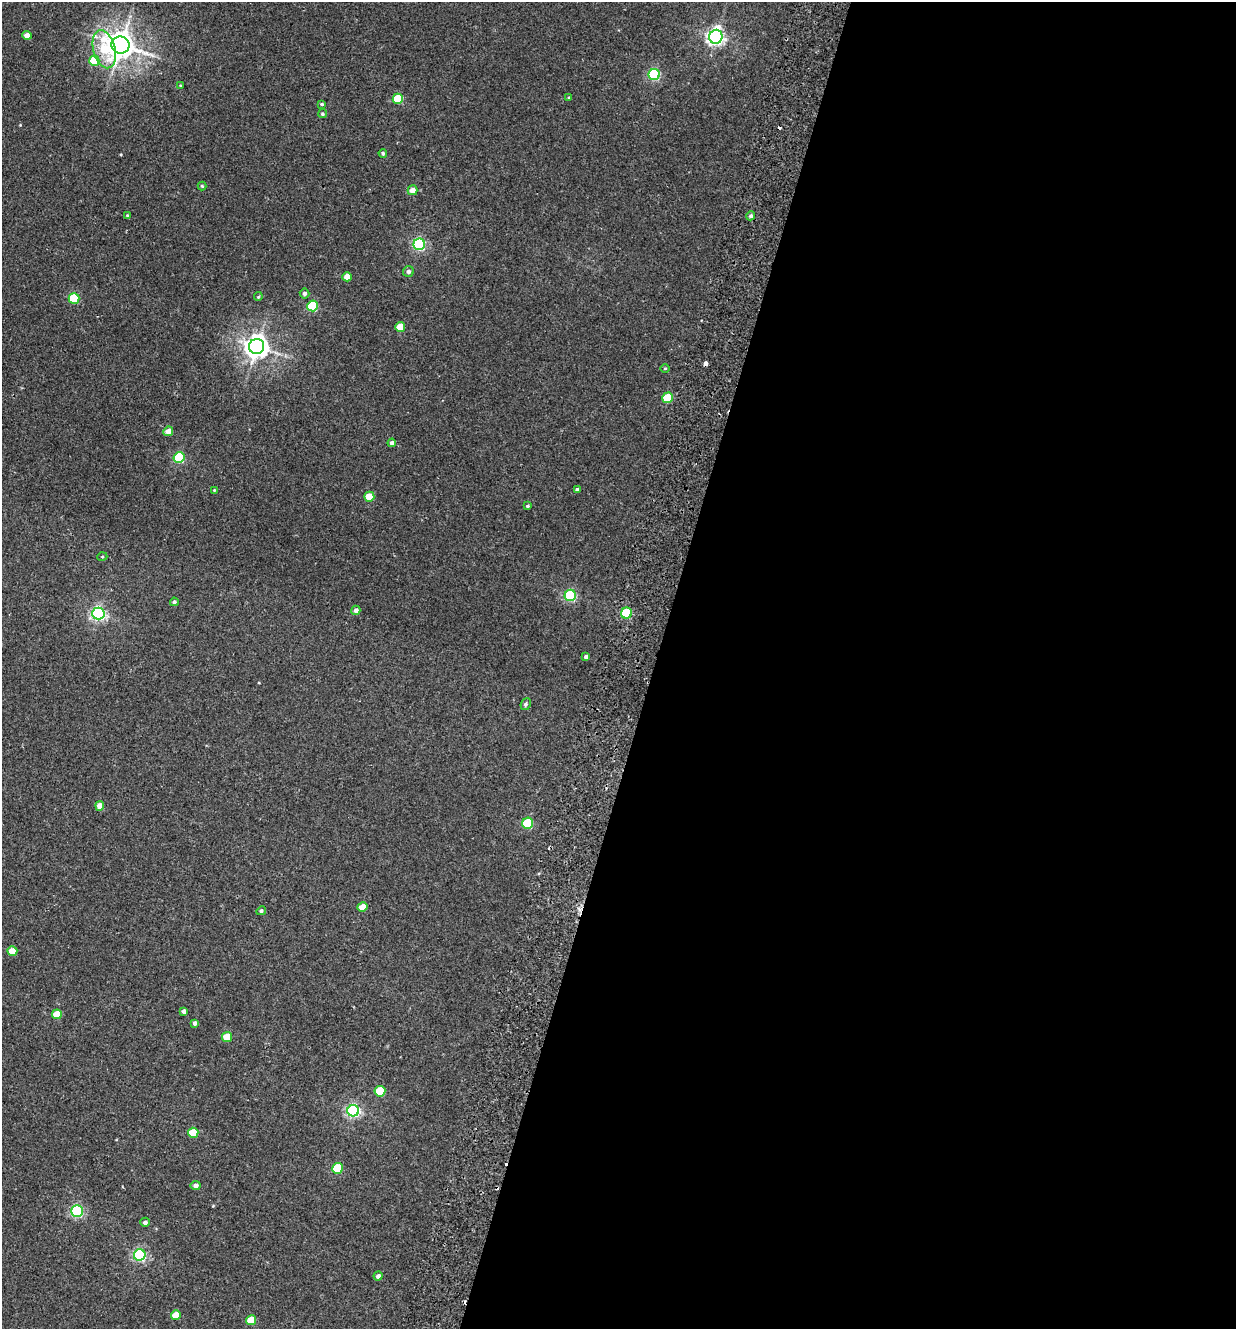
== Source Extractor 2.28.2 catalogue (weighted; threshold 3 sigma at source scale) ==
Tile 12 of 4 x 4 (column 4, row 3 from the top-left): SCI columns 4018-5251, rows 1350-2676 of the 5438 x 5356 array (HDU 1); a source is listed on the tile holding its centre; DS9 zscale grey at full resolution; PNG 1238 x 1331 px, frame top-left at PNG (2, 2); each listed source drawn as its Kron ellipse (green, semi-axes under 4 px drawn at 4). Shown black and unused: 47% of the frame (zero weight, under 2 of 3 exposures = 3% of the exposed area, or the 3 px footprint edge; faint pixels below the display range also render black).
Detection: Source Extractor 2.28.2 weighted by HDU 2 'WHT'; one run over the whole footprint, this tile lists its part. Background 0.026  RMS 0.0068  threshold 0.0307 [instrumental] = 3 sigma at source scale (4.5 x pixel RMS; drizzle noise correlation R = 1.50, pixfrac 1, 0.05/0.05 arcsec/px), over >= 5 px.
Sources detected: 67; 5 cosmic-ray / hot-pixel residue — neither listed nor drawn; the other 62 listed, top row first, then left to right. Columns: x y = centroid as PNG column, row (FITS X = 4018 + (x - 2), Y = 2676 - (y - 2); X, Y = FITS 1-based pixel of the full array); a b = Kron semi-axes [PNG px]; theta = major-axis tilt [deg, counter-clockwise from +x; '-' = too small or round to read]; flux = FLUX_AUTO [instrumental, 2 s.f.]
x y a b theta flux
27 35 5 4 - 4.6
716 37 7 6 - 250
120 45 9 8 - 980
104 49 19 11 -76 22
94 61 5 5 - 21
654 75 6 5 - 80
181 86 3 3 - 1.5
569 98 4 3 - 0.73
398 99 5 5 - 26
322 104 4 4 - 0.77
322 114 4 4 - 1.1
383 153 4 4 - 1.1
202 186 4 4 - 0.82
412 190 5 5 - 5.5
127 215 4 3 - 0.68
751 216 4 4 - 1.7
419 244 6 5 - 97
408 272 5 5 - 2.2
347 277 4 4 - 9
305 293 5 5 - 1.9
258 297 4 4 - 0.82
74 298 5 5 - 39
313 306 5 5 - 47
400 327 5 5 - 15
257 346 7 7 - 590
665 368 5 3 - 0.58
668 398 5 5 - 28
168 431 5 4 - 5.1
392 443 4 4 - 1.8
179 458 5 5 - 59
577 489 4 3 - 1.1
214 490 3 3 - 0.53
369 497 5 5 - 15
528 506 3 3 - 0.97
102 557 5 3 - 0.58
570 595 6 5 - 78
174 602 4 4 - 1.6
356 610 5 4 - 3.4
626 613 5 5 - 47
98 614 6 6 - 150
586 657 4 3 - 2
526 704 6 5 - 1.5
100 806 4 4 - 7.2
528 823 5 5 - 49
362 907 5 4 - 9.9
261 911 5 4 - 1.3
12 951 5 4 - 11
184 1011 4 4 - 2.4
57 1014 5 5 - 14
195 1023 4 4 - 2.1
227 1037 5 5 - 14
380 1091 5 5 - 22
353 1111 6 5 - 120
193 1133 5 5 - 19
338 1168 5 5 - 34
196 1185 5 4 - 2.8
77 1211 6 5 - 99
145 1222 5 4 - 2.1
140 1255 6 5 - 110
378 1276 4 4 - 2.3
176 1315 5 5 - 11
251 1320 5 5 - 15